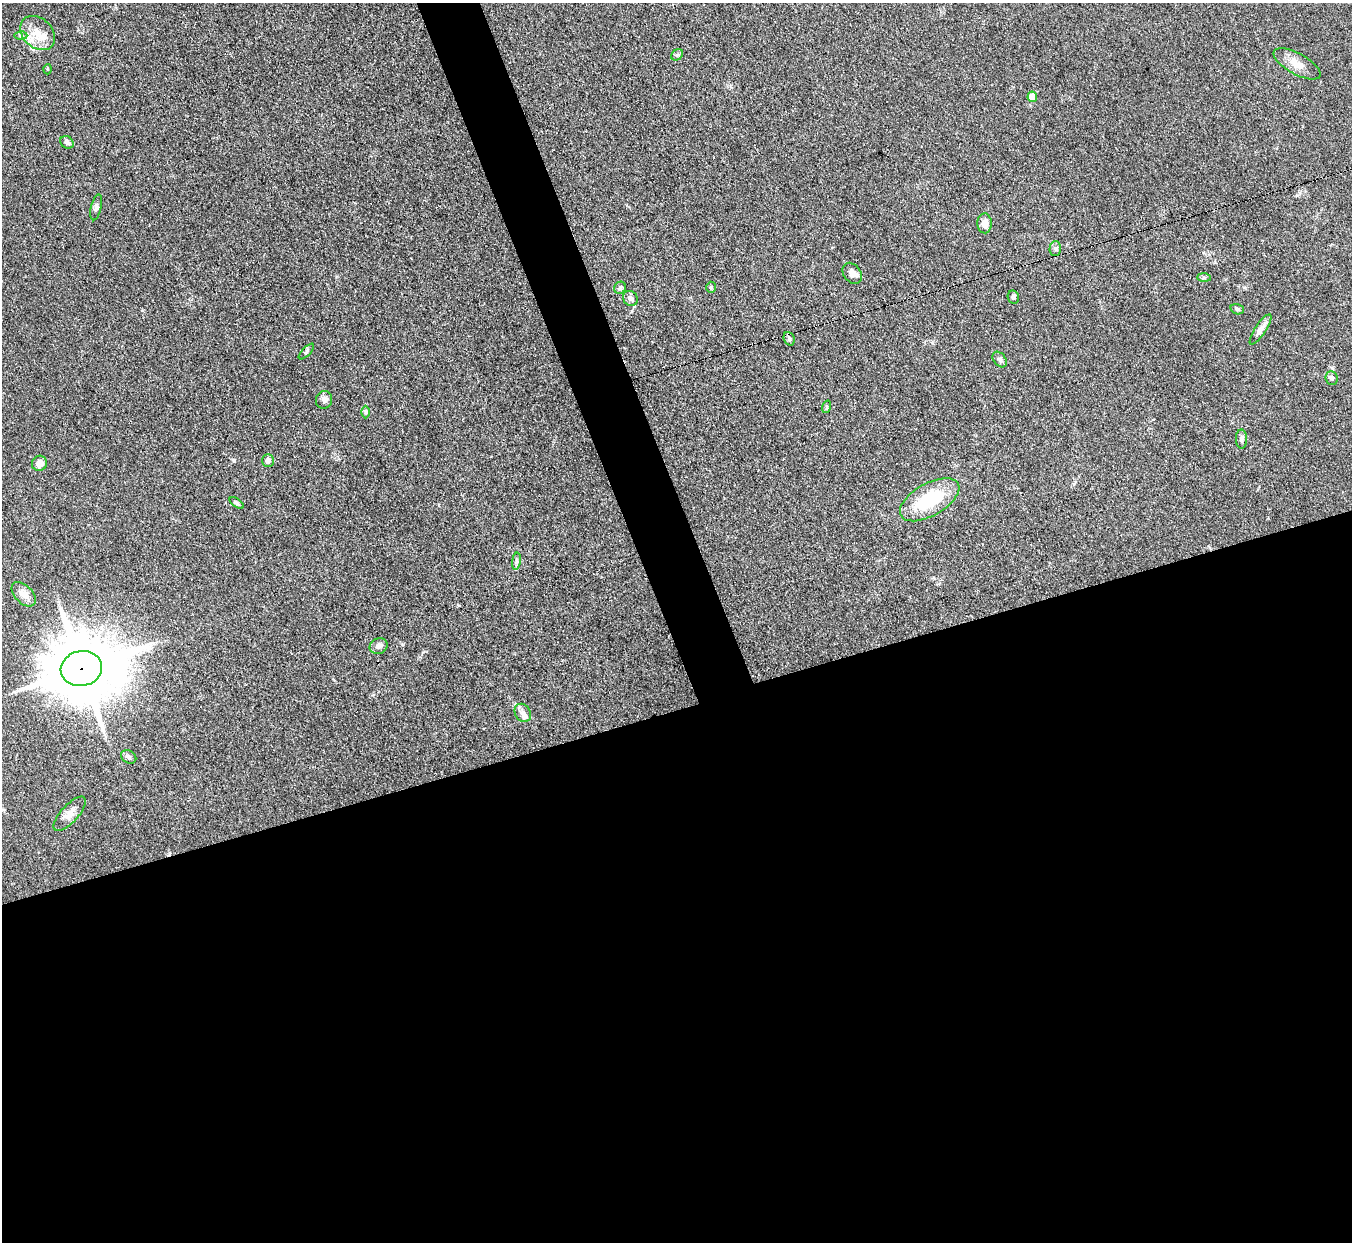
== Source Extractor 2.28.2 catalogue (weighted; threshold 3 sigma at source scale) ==
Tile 15 of 4 x 4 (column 3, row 4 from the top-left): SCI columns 2701-4050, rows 276-1515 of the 5401 x 5387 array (HDU 1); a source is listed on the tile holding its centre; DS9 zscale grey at full resolution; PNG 1354 x 1244 px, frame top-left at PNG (2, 3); each listed source drawn as its Kron ellipse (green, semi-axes under 4 px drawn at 4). Shown black and unused: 46% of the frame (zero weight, under 3 of 4 exposures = <1% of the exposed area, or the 3 px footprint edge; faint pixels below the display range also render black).
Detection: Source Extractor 2.28.2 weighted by HDU 2 'WHT'; one run over the whole footprint, this tile lists its part. Background 0.111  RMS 0.0067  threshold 0.0301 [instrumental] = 3 sigma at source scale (4.5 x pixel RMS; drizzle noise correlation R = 1.50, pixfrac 1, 0.05/0.05 arcsec/px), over >= 5 px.
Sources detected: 39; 2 inside a brighter listed object's ellipse — not listed separately; the other 37 listed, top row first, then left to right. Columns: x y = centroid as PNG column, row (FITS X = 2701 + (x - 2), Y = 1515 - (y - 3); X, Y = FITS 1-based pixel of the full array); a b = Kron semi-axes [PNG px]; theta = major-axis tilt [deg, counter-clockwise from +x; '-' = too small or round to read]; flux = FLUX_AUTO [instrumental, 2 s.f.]
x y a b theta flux
38 33 19 14 -43 11
21 36 6 4 0 1.2
677 55 6 5 - 1.2
1297 64 26 10 -29 8
47 69 5 3 - 0.59
1032 97 5 5 - 10
67 142 7 5 -35 2
96 207 13 5 76 1.9
985 223 10 7 -88 5.1
1055 249 7 5 89 1.5
852 273 11 8 -54 3.9
1204 278 7 4 -1 1.1
711 287 5 4 - 1
620 288 6 5 - 1.5
1013 297 7 5 -79 1.5
630 299 8 7 - 2.3
1237 309 7 5 -19 1.2
1260 329 18 5 57 4
789 339 7 5 -69 1.5
306 352 10 4 45 1.3
1000 360 9 6 -51 1.8
1332 378 7 6 - 1.7
324 400 9 8 - 2.7
826 407 6 4 71 0.92
366 412 6 4 -90 1
1241 439 9 5 -89 1.9
268 461 6 5 - 2.8
39 463 8 7 - 4.3
930 500 33 16 30 36
236 503 8 4 -37 1.2
516 561 8 4 82 1.6
24 594 15 8 -46 5.8
379 646 9 7 23 2.7
81 669 21 17 11 6000
523 713 10 7 -57 3.2
129 757 8 6 -32 1.8
70 814 22 8 48 5.6
Overlapping masked pixels (flux is a lower limit): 1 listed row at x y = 81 669
Unlisted compact peaks at least as high as the median listed source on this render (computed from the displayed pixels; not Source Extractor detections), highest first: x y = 402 644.